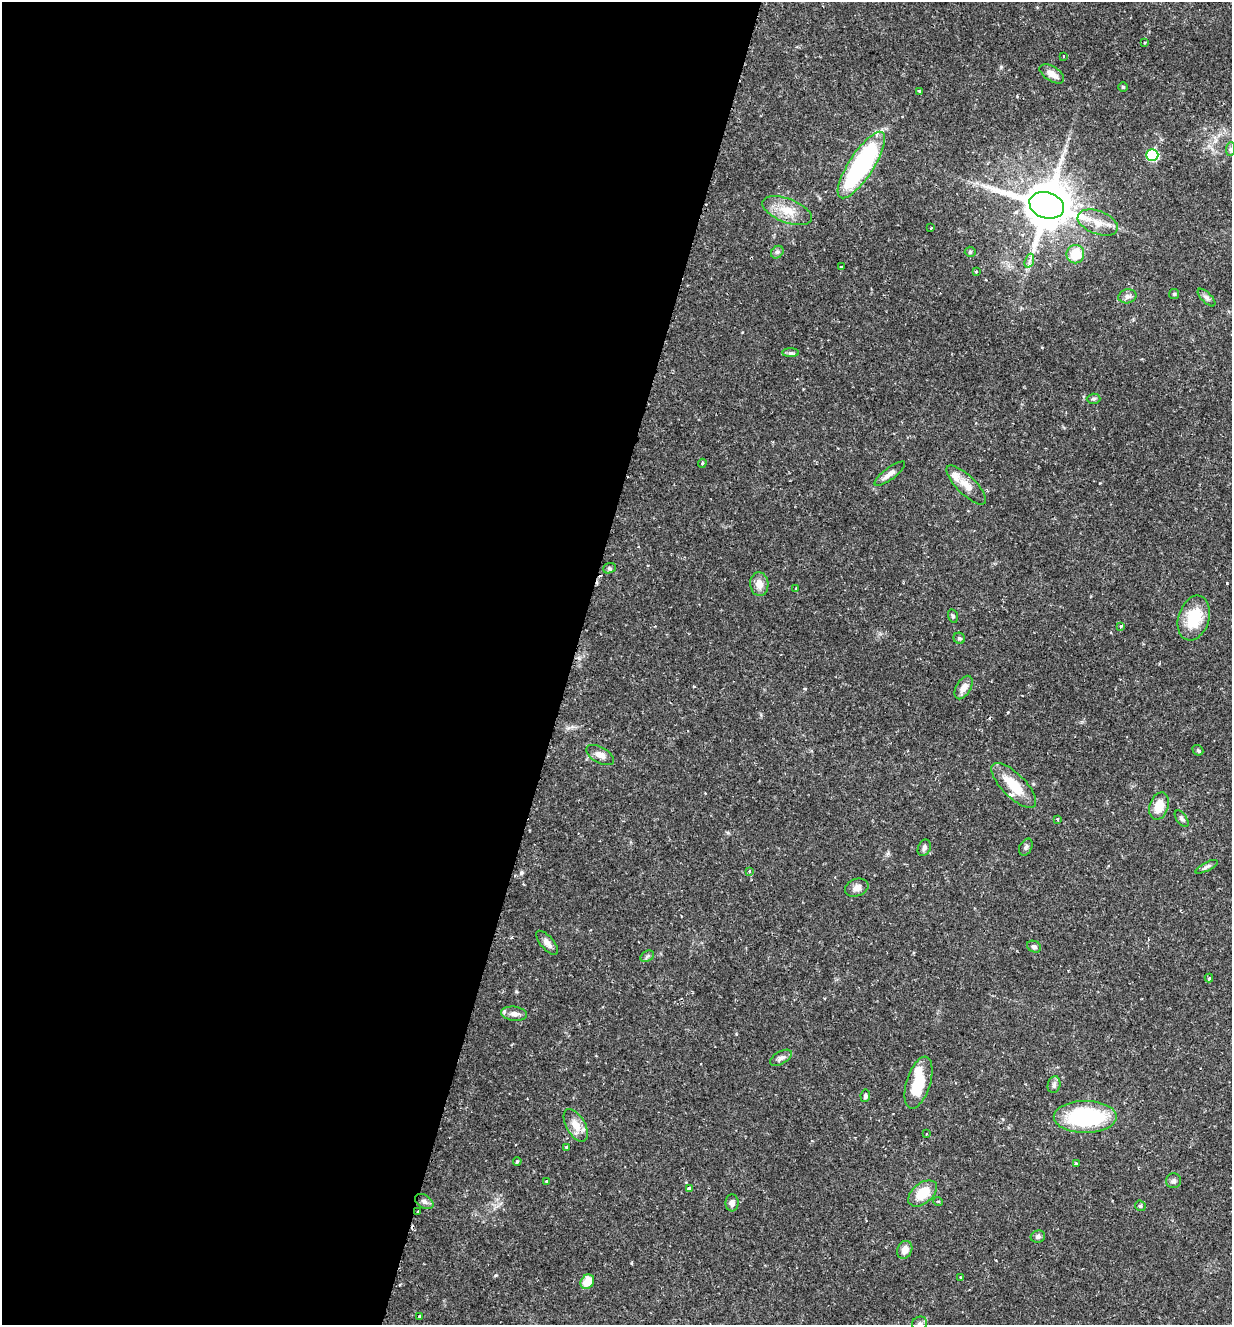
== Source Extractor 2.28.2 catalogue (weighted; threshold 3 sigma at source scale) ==
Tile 5 of 4 x 4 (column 1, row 2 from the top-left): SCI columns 137-1366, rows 2654-3976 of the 5318 x 5303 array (HDU 1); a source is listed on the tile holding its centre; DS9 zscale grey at full resolution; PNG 1234 x 1327 px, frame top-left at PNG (2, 2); each listed source drawn as its Kron ellipse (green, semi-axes under 4 px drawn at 4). Shown black and unused: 46% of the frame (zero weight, under 2 of 3 exposures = <1% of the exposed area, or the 3 px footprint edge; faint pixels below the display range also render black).
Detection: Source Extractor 2.28.2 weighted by HDU 2 'WHT'; one run over the whole footprint, this tile lists its part. Background 0.157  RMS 0.0037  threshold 0.0167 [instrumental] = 3 sigma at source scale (4.5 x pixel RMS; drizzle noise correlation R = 1.50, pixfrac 1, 0.05/0.05 arcsec/px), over >= 5 px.
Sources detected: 78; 1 inside a brighter object's white glare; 1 cosmic-ray / hot-pixel residue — neither listed nor drawn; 1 inside a brighter listed object's ellipse — not listed separately; the other 75 listed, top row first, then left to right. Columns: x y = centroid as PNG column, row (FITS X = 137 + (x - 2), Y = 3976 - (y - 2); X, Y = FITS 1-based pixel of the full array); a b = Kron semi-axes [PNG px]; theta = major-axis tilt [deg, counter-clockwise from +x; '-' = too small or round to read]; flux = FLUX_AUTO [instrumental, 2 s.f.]
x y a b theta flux
1145 42 3 3 - 0.39
1063 56 3 2 - 0.34
1052 74 14 7 -32 2.8
1123 87 4 4 - 0.41
919 91 3 3 - 0.59
1230 149 7 4 88 0.73
1152 155 6 6 - 30
861 165 39 12 57 63
1047 205 18 13 -18 1900
787 211 26 12 -21 7
1098 223 21 11 -20 5.6
931 228 3 2 - 0.39
777 252 7 5 46 0.86
970 252 5 5 - 0.5
1075 254 9 9 - 9.1
1029 261 7 4 72 1
841 267 3 3 - 0.36
976 272 4 3 - 0.37
1174 294 5 5 - 0.51
1127 296 9 7 12 1.5
1206 297 11 5 -45 1.1
791 353 8 4 -1 0.81
1093 399 7 5 2 0.67
702 463 4 3 - 0.42
890 474 18 6 37 2.3
966 485 26 9 -45 4.5
609 568 6 5 - 0.64
759 584 12 9 -84 3.3
796 588 3 2 - 0.26
953 616 7 5 -74 0.64
1194 618 23 15 73 14
1121 626 3 3 - 0.45
959 638 6 5 - 0.73
964 687 13 7 60 2.8
1198 750 6 4 -42 0.55
600 755 15 8 -29 2.5
1014 785 29 11 -45 11
1159 806 14 9 72 6.1
1182 818 9 5 -53 0.92
1058 819 4 2 - 0.41
1026 847 9 6 62 0.91
924 848 8 6 65 1.1
1207 867 12 4 27 1
749 871 4 4 - 0.41
857 888 12 8 21 2.3
547 943 15 6 -49 2.2
1034 947 7 5 -23 0.9
647 956 7 5 31 0.79
1209 978 4 4 - 0.41
514 1014 13 7 -6 2.1
781 1058 12 6 30 1.4
919 1083 27 12 72 13
1054 1085 8 6 75 1.1
865 1096 6 4 81 0.91
1085 1117 31 16 0 39
576 1125 18 9 -60 4.4
926 1134 3 2 - 0.29
566 1147 3 3 - 0.36
517 1161 4 3 - 0.49
1076 1163 4 3 - 0.51
547 1181 3 3 - 0.36
1173 1181 7 7 - 1.1
689 1189 4 3 - 1.6
923 1193 16 10 39 8.3
424 1201 10 6 -32 1.4
938 1201 5 3 - 0.34
732 1203 8 6 86 1.5
1140 1206 6 5 - 0.52
418 1212 3 2 - 0.51
1038 1237 7 6 - 1.1
905 1250 9 7 65 3.2
960 1277 4 3 - 0.29
587 1282 8 6 54 5.8
420 1316 3 3 - 0.77
919 1323 8 6 17 1
Isophote crosses this tile's border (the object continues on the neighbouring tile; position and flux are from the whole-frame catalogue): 1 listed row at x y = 919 1323
Unlisted compact peaks at least as high as the median listed source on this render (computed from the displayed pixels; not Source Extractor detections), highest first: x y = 521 873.